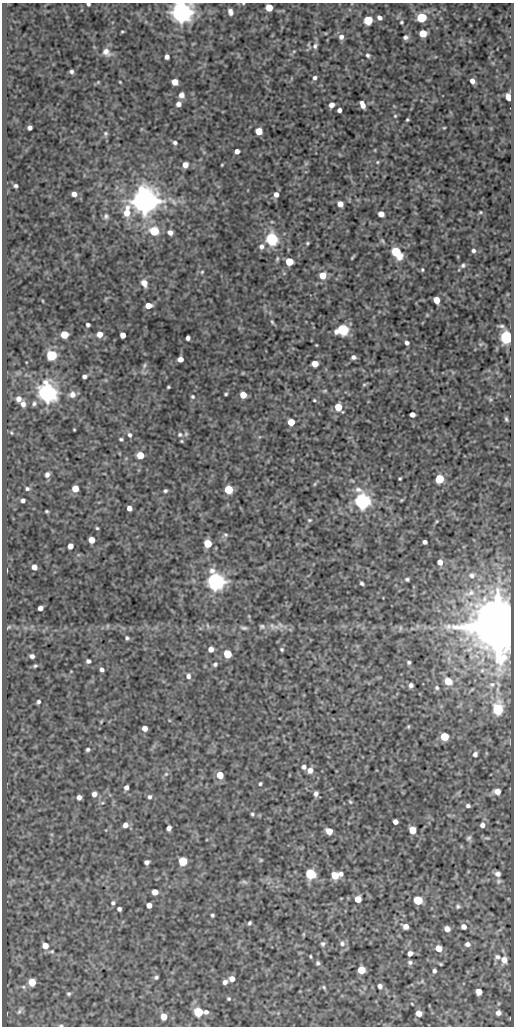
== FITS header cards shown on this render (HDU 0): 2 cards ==
NAXIS1  =                  512
NAXIS2  =                 1024

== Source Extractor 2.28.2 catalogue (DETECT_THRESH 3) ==
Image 512 x 1024 px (HDU 0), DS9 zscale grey, 1 PNG px = 1 image px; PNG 516 x 1028 px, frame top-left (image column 1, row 1024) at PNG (2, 3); no overlay
Background 83.2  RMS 0.58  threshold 1.74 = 3 sigma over >= 5 px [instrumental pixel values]
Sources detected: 245; all 245 listed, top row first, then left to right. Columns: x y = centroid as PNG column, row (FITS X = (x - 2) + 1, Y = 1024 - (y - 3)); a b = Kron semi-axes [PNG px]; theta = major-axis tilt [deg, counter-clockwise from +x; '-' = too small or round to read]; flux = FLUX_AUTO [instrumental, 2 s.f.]
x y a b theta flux
88 4 3 3 - 65
269 7 5 5 - 780
181 12 7 6 - 39000
230 12 7 5 -72 160
379 18 5 4 - 130
421 18 6 5 - 2500
368 20 5 5 - 1900
401 22 3 2 - 45
122 31 4 3 - 38
423 33 5 5 - 810
341 37 6 6 - 160
405 37 6 5 - 110
315 46 9 6 63 110
106 52 13 9 -40 260
368 55 5 4 - 75
167 57 4 4 - 160
71 71 4 4 - 84
315 78 5 5 - 94
472 81 5 5 - 170
98 82 5 4 - 38
120 82 3 2 - 31
175 82 5 5 - 440
181 95 6 6 - 190
508 97 6 4 -69 450
178 104 5 5 - 190
331 105 6 5 - 190
362 105 7 4 -65 250
339 110 4 4 - 140
395 116 5 5 - 48
407 120 3 3 - 47
30 128 4 4 - 140
444 128 3 3 - 36
259 131 5 5 - 700
106 133 6 6 - 70
175 143 5 5 - 93
237 151 4 4 - 180
377 162 5 4 - 44
185 165 5 5 - 310
222 165 3 2 - 33
16 186 4 3 - 83
74 194 5 4 - 200
276 194 5 5 - 220
144 201 9 8 - 73000
174 202 11 6 -53 160
340 204 5 5 - 340
480 212 5 4 - 44
381 214 5 5 - 300
106 216 7 7 - 100
272 222 6 3 -18 35
154 231 6 5 - 2100
170 232 6 6 - 200
272 239 6 6 - 7000
307 243 5 4 - 47
261 246 7 6 - 130
473 251 5 5 - 89
396 252 8 5 -54 2700
352 257 7 2 52 49
277 259 7 4 71 62
289 261 5 5 - 1100
463 265 6 5 - 79
422 270 4 3 - 45
202 272 5 4 - 48
323 275 6 6 - 590
144 283 9 6 -69 290
436 300 5 5 - 570
43 301 4 3 - 30
148 306 5 4 - 440
272 322 6 4 -46 50
88 325 4 4 - 86
501 326 8 4 0 84
343 330 6 6 - 5300
100 334 6 5 - 330
64 335 5 5 - 900
123 335 5 4 - 270
506 337 6 6 - 10000
188 338 4 4 - 120
407 343 4 4 - 100
481 344 6 4 17 56
52 355 6 5 - 3600
353 357 5 5 - 120
180 359 5 4 - 290
315 364 5 5 - 400
144 365 7 5 70 86
84 376 4 4 - 120
364 384 6 4 1 53
168 387 3 3 - 43
325 391 6 4 19 46
47 393 7 6 - 31000
72 394 7 7 - 230
226 394 3 3 - 48
243 395 5 5 - 530
193 397 4 4 - 57
19 399 6 5 - 230
490 399 6 4 -72 57
314 400 4 3 - 39
34 403 6 6 - 100
23 404 7 6 - 190
338 407 6 5 - 750
412 414 5 4 - 230
506 419 6 4 -80 65
291 422 5 5 - 740
74 430 3 2 - 34
11 433 5 3 - 41
180 434 6 6 - 77
186 434 6 5 - 66
129 435 6 5 - 98
121 439 4 4 - 58
181 441 3 3 - 38
140 455 5 5 - 740
47 474 6 6 - 140
400 479 3 2 - 40
439 479 5 5 - 1800
315 484 6 4 87 46
27 489 5 4 - 83
75 489 5 5 - 620
228 490 5 5 - 1600
165 491 4 3 - 66
23 500 4 4 - 110
401 500 4 3 - 35
362 501 7 6 - 15000
129 508 5 4 - 200
47 511 3 3 - 45
309 520 5 4 - 51
437 521 5 3 - 37
97 528 4 4 - 45
225 535 7 6 - 82
91 540 5 5 - 420
425 542 4 4 - 110
208 544 5 5 - 1200
70 546 5 4 - 250
440 562 6 5 - 260
34 567 5 4 - 310
472 575 7 7 - 120
407 579 5 4 - 71
215 582 7 6 - 24000
362 583 4 3 - 73
470 593 14 7 24 240
40 608 5 4 - 200
107 626 6 4 71 39
208 626 8 3 -71 63
262 626 8 6 -15 91
272 626 10 6 -65 140
448 626 11 8 -3 190
9 627 6 4 32 49
497 627 13 11 -66 280000
244 628 11 5 -7 97
400 628 8 4 82 60
127 638 5 4 - 66
211 649 5 5 - 230
282 649 4 4 - 55
227 654 5 5 - 1500
32 656 5 4 - 130
88 661 4 4 - 100
409 662 4 4 - 72
215 664 7 5 52 89
35 666 7 4 15 67
102 669 4 4 - 120
188 676 7 6 - 150
448 681 6 5 - 570
492 684 4 3 - 41
411 685 5 4 - 130
437 688 6 5 - 63
38 702 4 3 - 80
498 709 7 6 - 1300
101 722 5 3 - 35
408 726 5 4 - 46
145 728 5 4 - 260
444 737 5 5 - 1400
88 750 4 4 - 76
475 754 6 6 - 140
304 767 5 4 - 120
310 770 6 6 - 250
166 774 7 4 44 73
220 775 5 5 - 790
260 784 4 3 - 57
126 787 5 4 - 150
497 791 7 6 - 240
94 794 5 5 - 160
316 794 6 5 - 140
79 797 4 4 - 190
149 797 5 5 - 88
350 802 5 4 - 46
468 806 4 4 - 88
252 814 4 4 - 58
395 822 5 4 - 200
125 825 5 5 - 220
482 825 6 5 - 150
169 828 5 4 - 160
412 830 5 5 - 810
329 831 5 5 - 590
469 838 7 6 - 84
261 860 5 4 - 42
183 861 5 5 - 1900
146 862 5 4 - 130
310 874 6 5 - 3900
341 874 5 4 - 130
498 874 6 5 - 140
335 875 5 5 - 880
499 881 7 5 49 69
245 882 9 5 -26 71
155 892 5 5 - 370
358 899 5 5 - 580
418 900 5 5 - 2000
113 903 5 5 - 75
149 905 5 4 - 250
458 906 6 5 - 69
119 909 4 4 - 100
212 915 3 3 - 62
249 923 4 3 - 65
405 926 5 5 - 240
464 927 5 5 - 210
447 929 5 5 - 270
303 934 6 4 90 42
342 943 7 7 - 140
323 944 6 5 - 93
467 944 6 5 - 120
45 946 6 6 - 430
439 948 5 5 - 600
410 953 5 4 - 210
310 956 4 2 - 41
497 957 8 6 -10 95
504 960 7 6 - 270
410 962 6 5 - 87
318 963 5 5 - 73
440 964 3 2 - 39
361 970 5 5 - 930
434 971 4 4 - 94
156 977 4 3 - 67
232 979 5 5 - 270
32 982 5 5 - 810
225 982 4 4 - 170
380 986 5 5 - 140
23 987 6 5 - 71
324 987 5 4 - 52
479 992 5 5 - 430
69 994 5 5 - 68
229 999 4 4 - 49
412 1004 5 3 - 30
20 1011 12 5 54 120
198 1012 5 5 - 2500
206 1012 5 5 - 120
419 1013 5 5 - 370
498 1013 5 4 - 160
164 1017 5 5 - 520
61 1025 6 3 -7 51
At the frame edge (FLAGS 8, measured only in part): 4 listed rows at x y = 88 4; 181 12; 230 12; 61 1025

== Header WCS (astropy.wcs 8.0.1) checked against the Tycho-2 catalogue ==
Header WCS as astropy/WCSLIB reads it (CRVAL/CRPIX/CD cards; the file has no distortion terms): RA---SIN/DEC--SIN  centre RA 05:33:16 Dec -06:48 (83.32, -6.80 deg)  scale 1 arcsec/px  FOV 8.5' x 17.1'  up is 0 deg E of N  parity normal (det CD < 0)
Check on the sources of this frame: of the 60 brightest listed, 5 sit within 1.5 arcsec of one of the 6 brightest Tycho-2 stars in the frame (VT <= 12.15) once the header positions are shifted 0.28 arcsec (0.27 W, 0.09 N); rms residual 0.32 arcsec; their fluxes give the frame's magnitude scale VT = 22.15 - 2.5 log10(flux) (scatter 0.37 mag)
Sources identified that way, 4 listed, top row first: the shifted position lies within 1.5 arcsec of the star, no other Tycho-2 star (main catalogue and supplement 1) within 3.0 arcsec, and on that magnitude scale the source's flux lands within +1.5 / -3 mag of the star's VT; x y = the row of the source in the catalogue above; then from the Tycho-2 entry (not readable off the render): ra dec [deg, ICRS J2000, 3 dp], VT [Tycho-2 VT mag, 2 dp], TYC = Tycho-2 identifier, HIP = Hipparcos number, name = IAU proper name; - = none
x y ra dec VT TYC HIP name
144 201 83.348 -6.712 9.62 4778-787-1 - -
506 337 83.246 -6.750 12.15 4778-802-1 - -
47 393 83.375 -6.765 11.16 4778-760-1 - -
215 582 83.328 -6.817 10.81 4778-990-1 - -